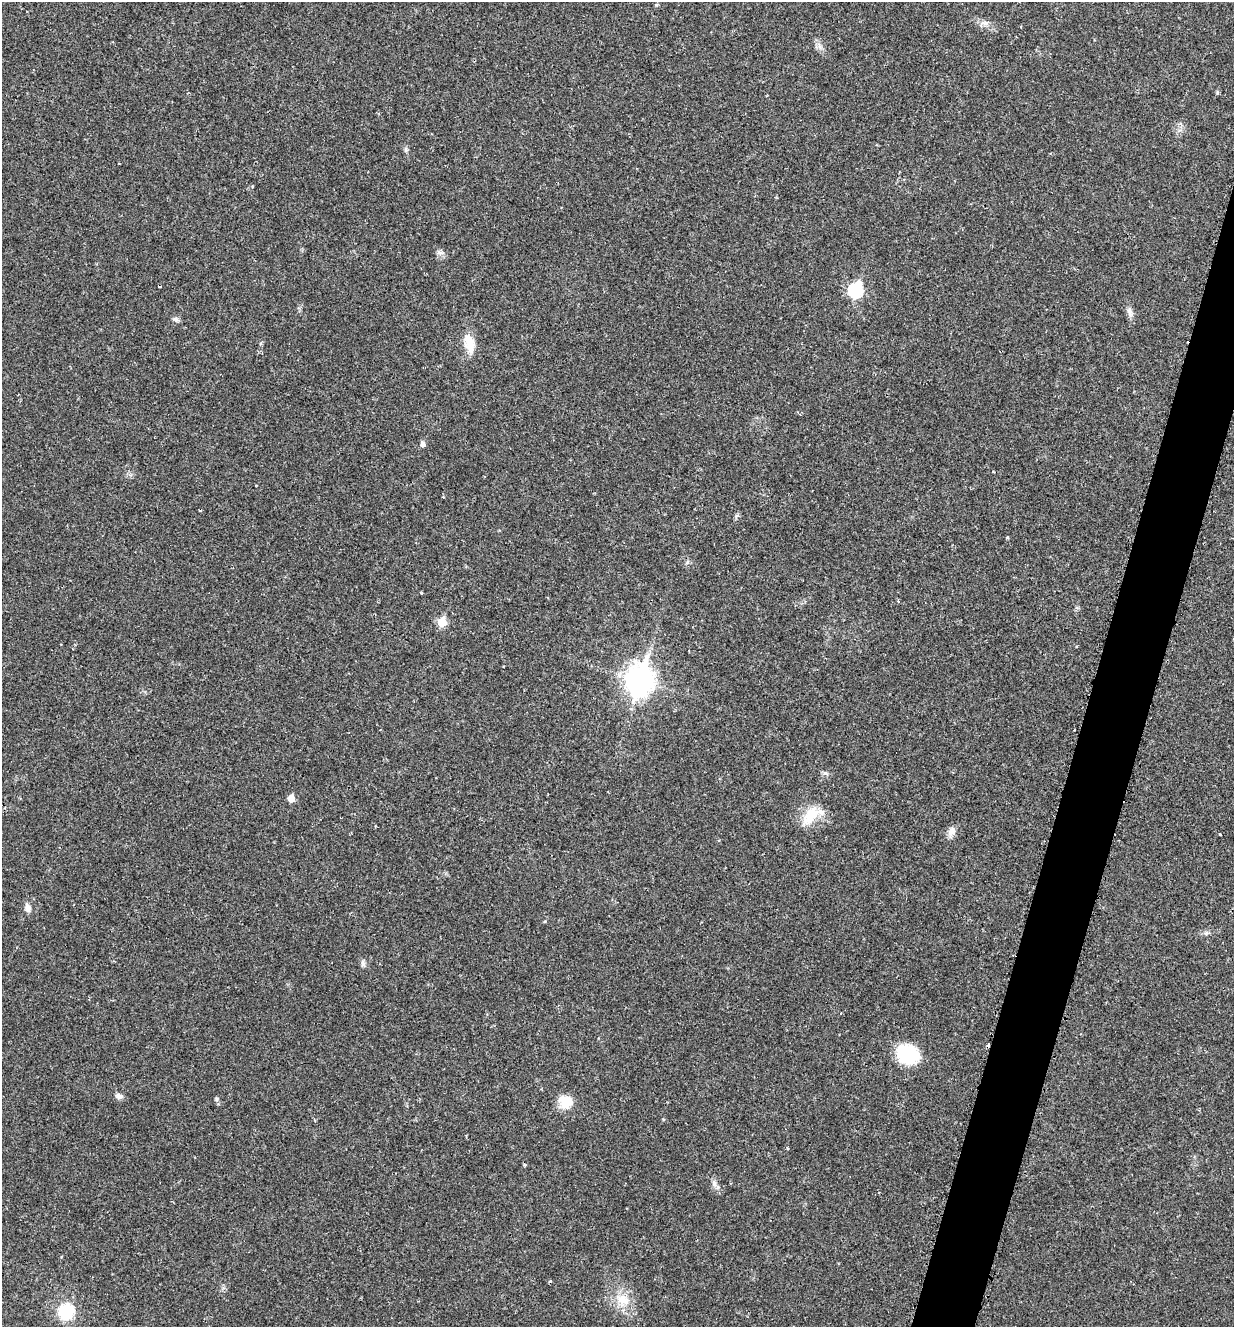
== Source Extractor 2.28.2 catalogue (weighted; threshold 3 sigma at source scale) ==
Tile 10 of 4 x 4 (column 2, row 3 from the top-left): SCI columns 1375-2606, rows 1340-2664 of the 5340 x 5326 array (HDU 1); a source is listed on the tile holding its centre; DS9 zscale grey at full resolution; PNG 1236 x 1329 px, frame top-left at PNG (2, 2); no overlay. Shown black and unused: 4% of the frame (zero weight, under 2 of 3 exposures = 2% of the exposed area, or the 3 px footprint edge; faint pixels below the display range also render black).
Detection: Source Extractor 2.28.2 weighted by HDU 2 'WHT'; one run over the whole footprint, this tile lists its part. Background 0.0392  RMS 0.0041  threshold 0.0185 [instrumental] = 3 sigma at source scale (4.5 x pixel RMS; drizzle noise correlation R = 1.50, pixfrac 1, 0.05/0.05 arcsec/px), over >= 5 px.
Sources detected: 27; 1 cosmic-ray / hot-pixel residue — not listed; the other 26 listed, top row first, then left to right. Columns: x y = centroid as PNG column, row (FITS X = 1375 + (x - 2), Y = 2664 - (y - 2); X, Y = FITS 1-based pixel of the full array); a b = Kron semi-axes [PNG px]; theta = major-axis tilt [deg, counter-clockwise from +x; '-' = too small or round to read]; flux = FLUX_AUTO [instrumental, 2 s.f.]
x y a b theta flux
985 23 7 6 - 1.3
406 149 7 4 90 0.74
439 253 7 4 -19 0.92
856 290 8 7 - 50
1130 312 15 6 -80 2
176 319 8 5 -26 0.97
469 341 22 14 -69 6.5
423 444 5 5 - 1.7
421 593 3 3 - 0.63
442 622 6 6 - 11
639 680 12 9 77 380
291 798 5 5 - 6.1
810 816 27 15 56 9.3
952 831 12 10 53 2.5
1220 835 3 3 - 0.95
27 908 10 7 -74 2.4
1206 933 5 5 - 0.77
363 963 9 5 88 1.1
907 1054 24 20 -21 19
119 1096 10 7 -17 1.5
566 1102 17 15 -20 6.7
787 1148 4 2 - 0.41
525 1165 5 3 - 0.44
714 1183 7 6 - 1.2
622 1299 17 12 -31 6.2
66 1312 14 13 - 19
Unlisted compact peaks at least as high as the median listed source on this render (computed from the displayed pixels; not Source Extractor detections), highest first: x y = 216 1099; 1217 93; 820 47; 545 921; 1007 537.